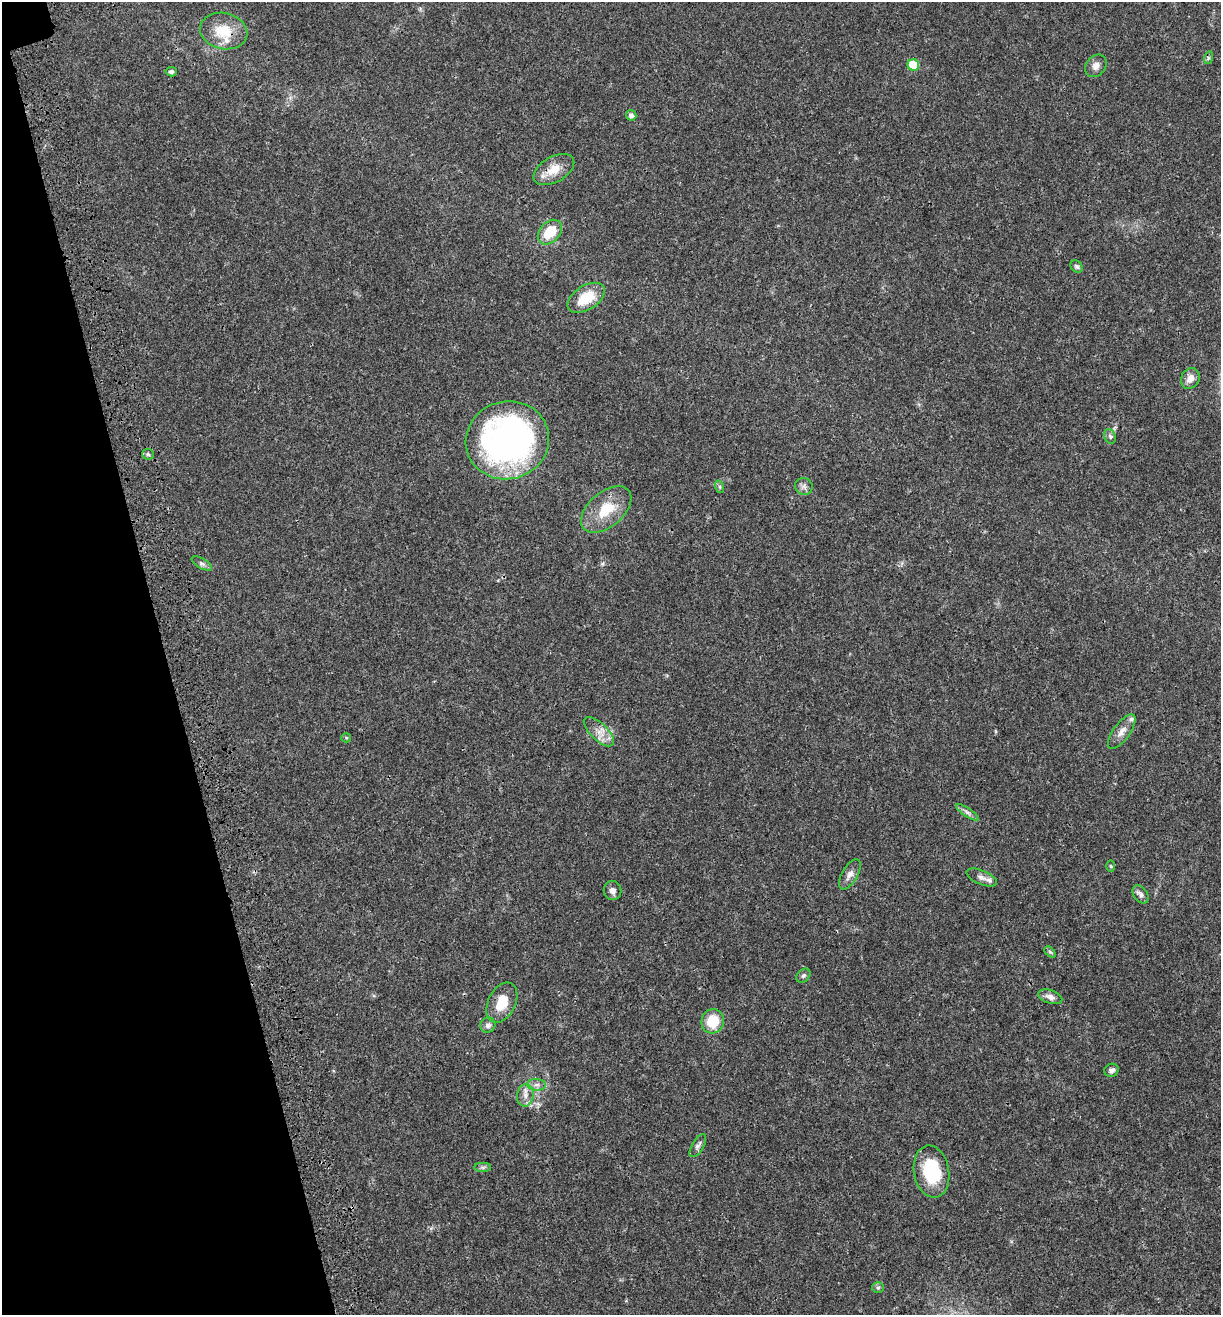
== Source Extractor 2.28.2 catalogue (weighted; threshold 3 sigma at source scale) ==
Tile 5 of 4 x 4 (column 1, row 2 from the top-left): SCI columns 235-1453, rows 2740-4052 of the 5296 x 5479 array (HDU 1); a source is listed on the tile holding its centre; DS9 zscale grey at full resolution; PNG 1223 x 1317 px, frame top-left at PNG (2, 2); each listed source drawn as its Kron ellipse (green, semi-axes under 4 px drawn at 4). Shown black and unused: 14% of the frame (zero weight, under 3 of 4 exposures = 9% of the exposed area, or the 3 px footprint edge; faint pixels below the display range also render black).
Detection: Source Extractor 2.28.2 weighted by HDU 2 'WHT'; one run over the whole footprint, this tile lists its part. Background 0.0359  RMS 0.0032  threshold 0.0144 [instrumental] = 3 sigma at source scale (4.5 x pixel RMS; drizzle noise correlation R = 1.50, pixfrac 1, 0.0396/0.0396 arcsec/px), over >= 5 px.
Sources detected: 43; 3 inside a brighter listed object's ellipse — not listed separately; the other 40 listed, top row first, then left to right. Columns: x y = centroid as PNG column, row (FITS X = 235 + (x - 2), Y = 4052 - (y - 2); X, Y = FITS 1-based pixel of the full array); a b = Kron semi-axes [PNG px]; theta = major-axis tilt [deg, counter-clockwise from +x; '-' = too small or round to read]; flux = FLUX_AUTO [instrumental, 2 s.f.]
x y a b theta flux
224 31 24 18 -13 8.3
1208 58 6 4 73 0.5
913 65 6 5 - 10
1096 66 12 9 53 1.8
171 72 5 4 - 0.72
631 115 5 5 - 1.3
554 170 22 12 30 5.3
550 232 14 10 46 8.7
1077 267 7 5 -45 0.64
586 298 21 12 33 8.1
1190 378 11 9 59 2.2
1110 436 7 5 -67 0.74
507 440 42 39 17 100
148 454 6 5 - 0.53
804 486 9 8 - 1.2
720 487 6 4 -72 0.46
606 509 29 17 40 9.7
202 563 11 5 -29 0.93
599 732 19 8 -43 3.1
1122 732 20 8 54 2.5
346 738 5 4 - 0.33
967 812 13 4 -34 1.1
1111 866 6 4 -88 0.36
850 874 17 7 59 1.9
982 878 16 7 -22 1.5
612 891 9 8 - 1.4
1141 894 10 7 -53 1.3
1050 952 6 4 -44 0.5
803 976 8 6 44 0.74
1050 997 12 6 -18 1.7
502 1003 21 13 64 6.4
713 1021 12 11 - 8.2
488 1025 8 7 - 1.2
1111 1070 7 6 - 1.2
537 1085 9 6 -5 1.2
525 1095 11 8 81 2
698 1146 13 5 59 1
483 1167 8 4 0 0.67
932 1172 26 17 -80 17
878 1288 6 5 - 0.59
Overlapping masked pixels (flux is a lower limit): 1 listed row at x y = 554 170